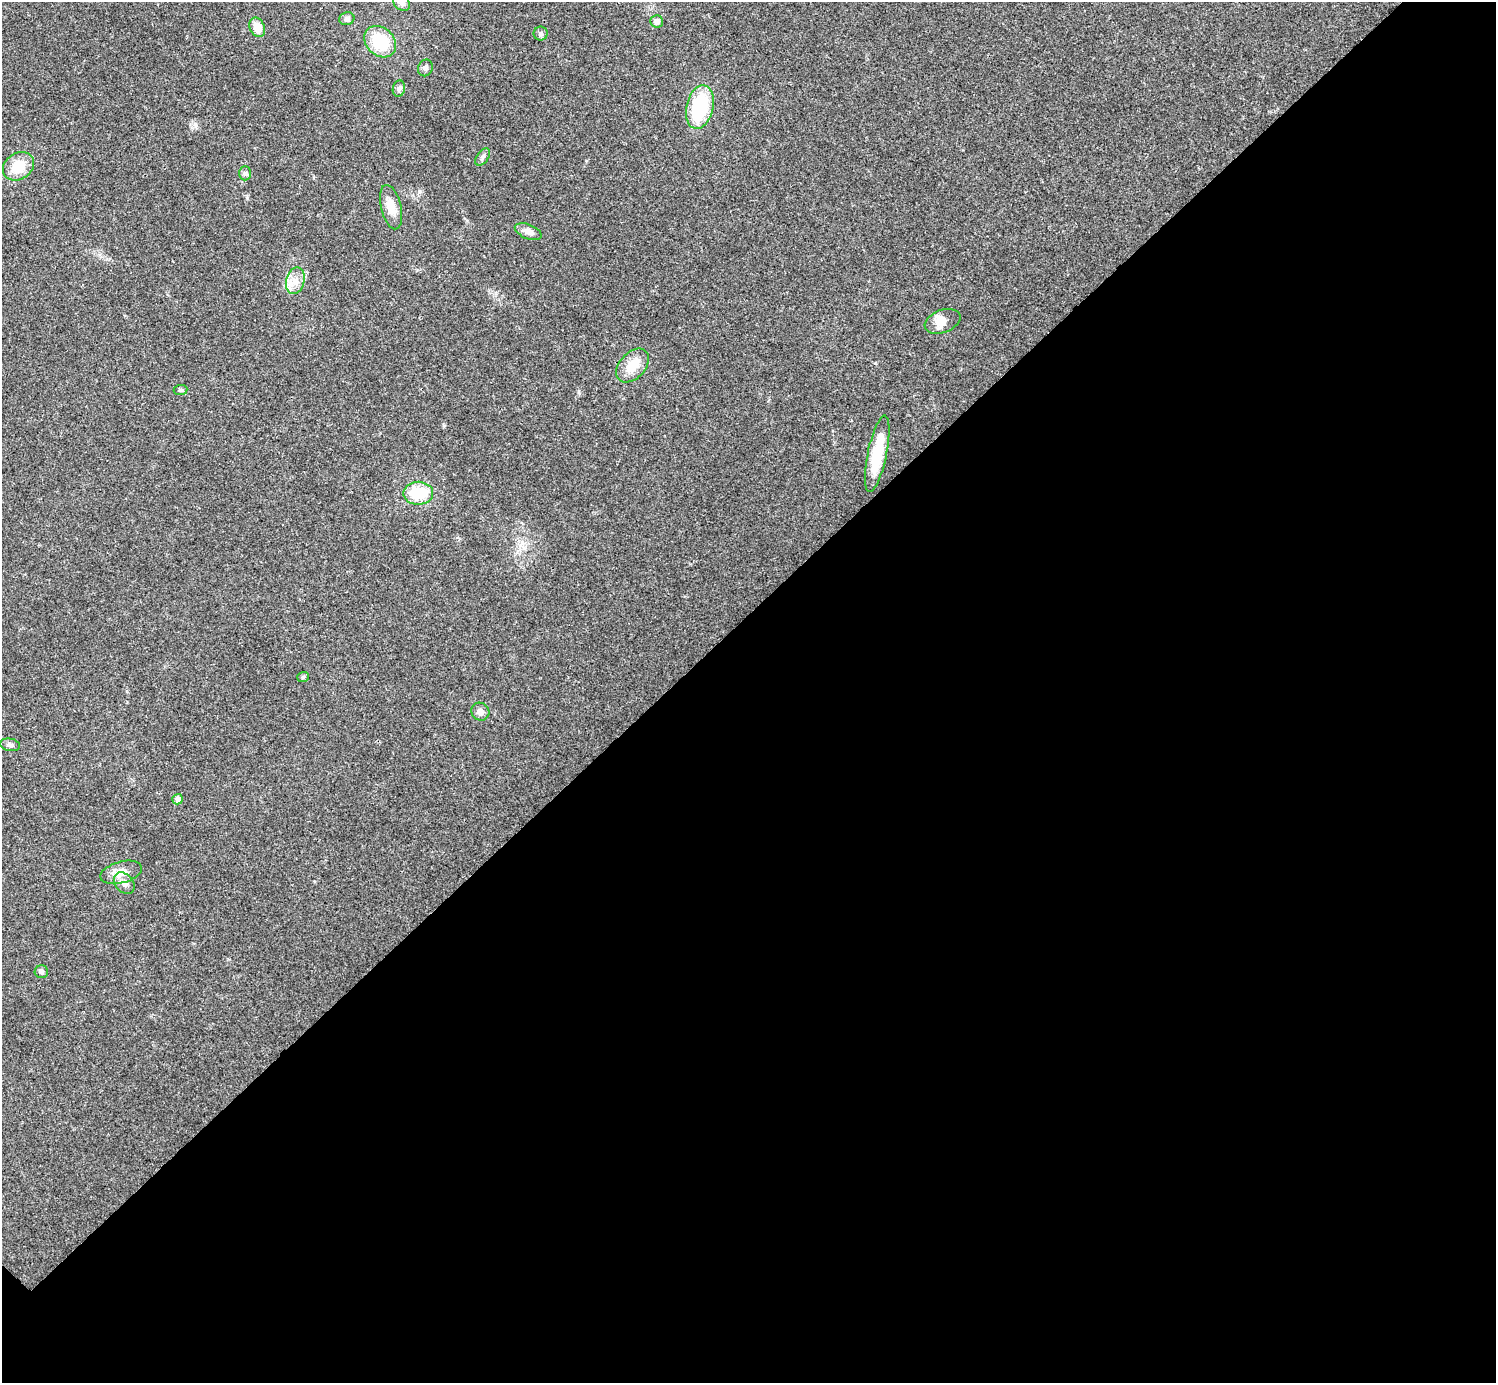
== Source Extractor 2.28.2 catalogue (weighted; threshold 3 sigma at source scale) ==
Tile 12 of 4 x 4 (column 4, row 3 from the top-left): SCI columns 4485-5978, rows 1541-2921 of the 5985 x 5985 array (HDU 1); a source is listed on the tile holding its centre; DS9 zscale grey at full resolution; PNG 1498 x 1385 px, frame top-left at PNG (2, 2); each listed source drawn as its Kron ellipse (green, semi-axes under 4 px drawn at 4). Shown black and unused: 55% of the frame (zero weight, under 3 of 4 exposures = <1% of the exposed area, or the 3 px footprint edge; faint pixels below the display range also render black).
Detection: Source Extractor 2.28.2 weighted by HDU 2 'WHT'; one run over the whole footprint, this tile lists its part. Background 0.0196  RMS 0.004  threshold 0.0179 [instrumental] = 3 sigma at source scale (4.5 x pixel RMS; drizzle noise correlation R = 1.50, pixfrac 1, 0.05/0.05 arcsec/px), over >= 5 px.
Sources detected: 28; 1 inside a brighter listed object's ellipse — not listed separately; the other 27 listed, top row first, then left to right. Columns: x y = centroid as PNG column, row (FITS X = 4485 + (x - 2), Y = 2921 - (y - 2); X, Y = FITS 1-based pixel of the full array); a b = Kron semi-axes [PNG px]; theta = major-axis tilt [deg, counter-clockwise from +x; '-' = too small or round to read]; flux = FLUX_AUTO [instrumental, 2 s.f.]
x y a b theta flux
402 3 9 7 -45 1.4
347 19 8 6 13 1.3
657 21 6 6 - 1.7
257 27 10 7 -67 5.1
541 34 7 7 - 1.1
380 42 17 14 -44 16
425 68 8 7 - 1.3
399 88 8 6 74 1.1
700 107 22 13 77 25
483 157 10 5 55 1.2
18 166 16 13 33 8.3
245 173 7 6 - 0.91
391 207 23 10 -76 5.4
528 232 14 7 -21 2.4
295 281 13 9 75 3.7
943 321 19 11 20 3.5
633 366 20 13 47 7.6
180 390 7 5 6 0.77
877 454 39 9 78 16
418 493 15 11 0 14
303 677 6 5 - 0.79
480 712 9 8 - 2
10 745 10 6 -11 1.3
177 799 5 5 - 1.4
121 872 21 10 15 4.7
124 883 12 9 -48 2.5
41 972 7 6 - 0.91
Isophote crosses this tile's border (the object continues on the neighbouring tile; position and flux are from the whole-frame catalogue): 2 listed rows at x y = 402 3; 18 166
Unlisted compact peaks at least as high as the median listed source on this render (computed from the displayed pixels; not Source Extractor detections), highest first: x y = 419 192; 875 363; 444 425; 195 124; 579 393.